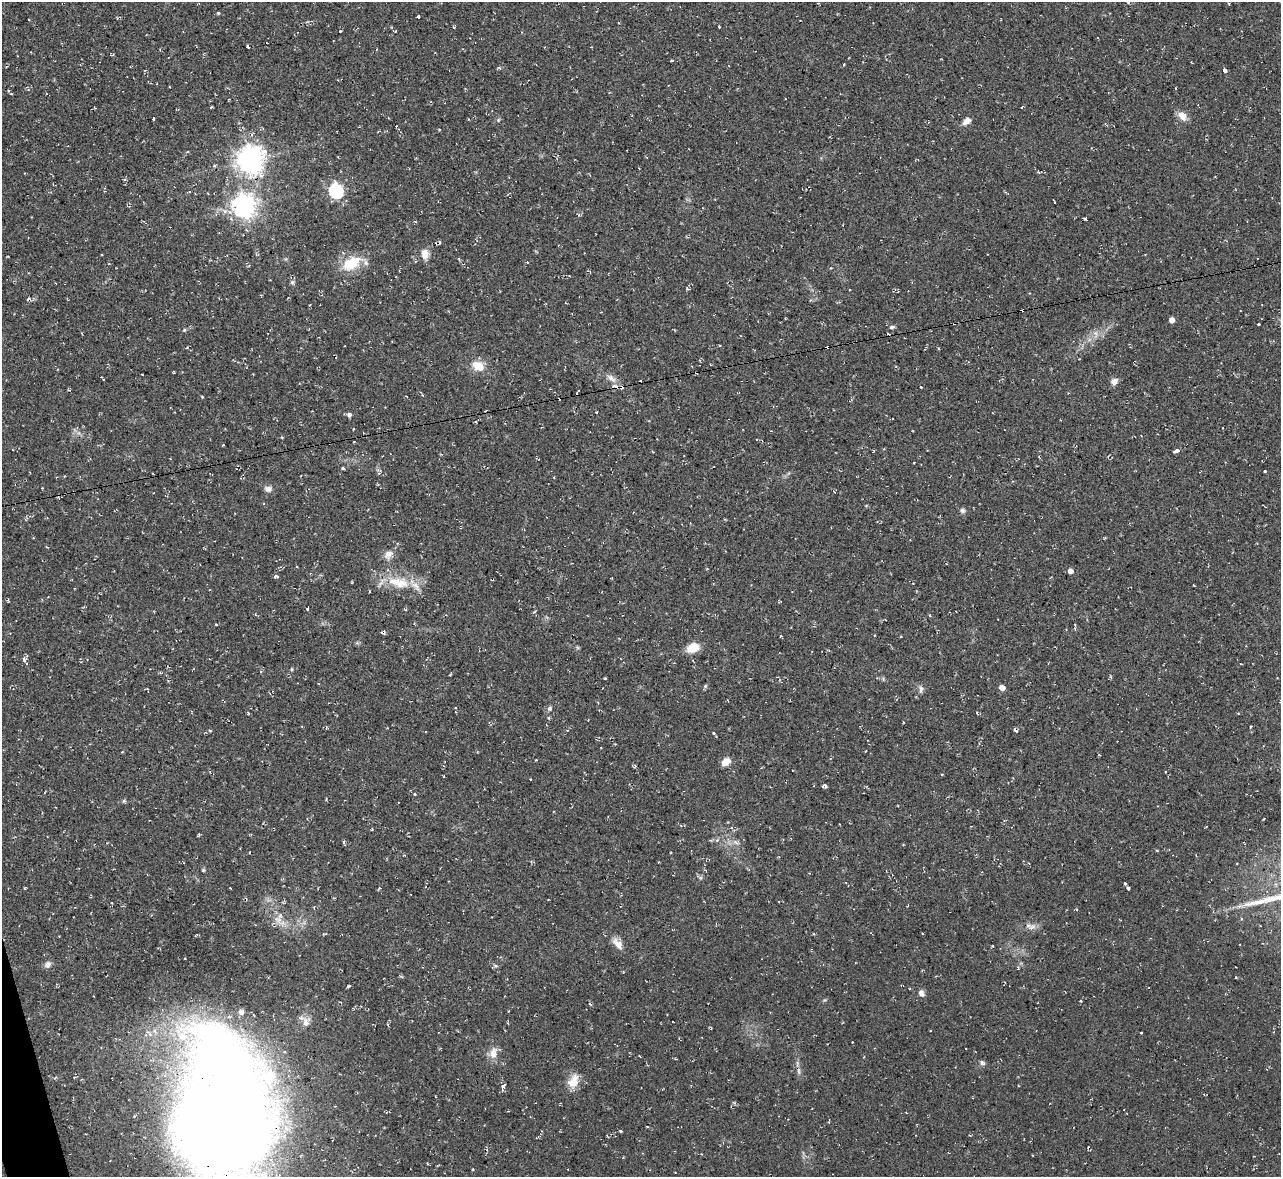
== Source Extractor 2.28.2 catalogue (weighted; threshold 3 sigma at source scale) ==
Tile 7 of 4 x 4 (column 3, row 2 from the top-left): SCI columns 2559-3837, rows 2490-3664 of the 5116 x 5098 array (HDU 1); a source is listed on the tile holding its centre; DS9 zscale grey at full resolution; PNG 1283 x 1179 px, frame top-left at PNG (2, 2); no overlay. Shown black and unused: <1% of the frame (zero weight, under 2 of 3 exposures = <1% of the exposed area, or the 3 px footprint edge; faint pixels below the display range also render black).
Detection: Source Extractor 2.28.2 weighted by HDU 2 'WHT'; one run over the whole footprint, this tile lists its part. Background 0.0913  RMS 0.01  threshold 0.0458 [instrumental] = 3 sigma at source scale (4.5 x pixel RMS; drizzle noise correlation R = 1.50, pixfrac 1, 0.05/0.05 arcsec/px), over >= 5 px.
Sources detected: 139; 13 cosmic-ray / hot-pixel residue — not listed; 5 inside a brighter listed object's ellipse — not listed separately; the other 121 listed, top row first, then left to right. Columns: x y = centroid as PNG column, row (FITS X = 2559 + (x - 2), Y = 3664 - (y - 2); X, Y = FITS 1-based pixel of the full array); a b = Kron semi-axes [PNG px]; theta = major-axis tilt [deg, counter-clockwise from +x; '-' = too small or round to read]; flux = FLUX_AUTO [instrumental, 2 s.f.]
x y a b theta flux
218 13 3 3 - 1.5
418 17 3 3 - 2.7
719 26 3 2 - 1
454 27 4 3 - 0.87
340 31 3 2 - 1.8
248 47 3 3 - 12
672 60 3 3 - 1.1
844 64 3 3 - 0.84
6 66 4 2 - 1
499 68 6 4 -3 1.3
1225 71 4 3 - 9.1
211 107 3 2 - 0.95
1022 107 4 2 - 0.73
1182 116 12 8 -45 9.5
153 118 3 3 - 4.2
498 120 6 4 48 1.3
967 121 9 6 39 6.9
396 126 3 2 - 0.75
439 130 3 3 - 0.96
264 151 7 5 -34 14
187 152 4 2 - 0.91
250 160 9 8 - 1200
336 191 7 6 - 180
208 193 3 2 - 0.66
1054 202 4 2 - 0.83
244 206 8 8 - 820
579 215 5 4 - 1.4
1085 219 4 2 - 1.6
440 242 5 4 - 1.9
425 254 12 8 -85 8.8
1145 254 3 2 - 0.59
459 259 5 3 - 0.95
527 262 4 3 - 0.67
351 263 24 14 30 32
292 282 7 6 - 2.1
28 299 4 3 - 2.9
1172 320 5 5 - 4.9
1258 324 3 3 - 2.2
892 327 7 5 10 2.3
184 330 5 4 - 1.1
1095 334 11 5 -75 4
478 366 16 12 -28 15
142 374 3 2 - 0.56
253 374 2 2 - 0.58
102 378 6 2 -49 1.4
611 378 16 7 -39 6.5
1114 382 8 7 - 5.6
921 387 3 2 - 0.9
577 392 5 2 - 1.8
202 397 3 3 - 0.95
596 412 3 2 - 0.66
349 415 5 5 - 3.2
353 429 3 2 - 0.65
1176 451 5 3 - 6.6
914 463 3 2 - 0.9
343 468 4 3 - 1.4
1265 471 3 3 - 1.4
268 489 10 7 -12 4.4
963 510 7 6 - 2.6
388 554 15 10 60 7.6
1070 571 4 4 - 6
276 576 5 3 - 2.2
400 584 24 16 20 25
792 592 2 2 - 0.54
8 600 6 3 76 1
307 609 3 3 - 1.7
930 616 4 3 - 1.6
383 632 5 3 - 3
693 648 11 8 21 19
24 659 7 6 - 2.5
292 669 5 3 - 1
605 678 3 3 - 2.2
883 679 5 5 - 1.4
705 686 5 5 - 1.5
1002 688 5 4 - 8
921 689 11 5 86 3.1
550 708 7 6 - 2.4
1250 727 3 2 - 0.98
1015 730 4 3 - 3.1
210 731 5 3 - 0.89
713 733 3 3 - 1.1
122 752 4 3 - 0.79
536 760 3 3 - 0.65
726 762 10 7 34 9.4
942 775 3 3 - 1.1
825 786 4 3 - 2.6
414 794 4 4 - 1.1
124 801 6 4 45 1.5
198 835 7 2 45 1
344 841 4 3 - 1.7
735 842 7 5 -45 2.9
203 870 3 3 - 1.6
1125 884 3 2 - 1.2
24 888 4 3 - 0.92
230 888 2 2 - 0.57
1128 888 4 3 - 2.1
314 908 4 2 - 0.89
1241 919 5 4 - 1.3
278 920 13 10 -38 9.7
1032 927 11 7 32 5
922 933 3 2 - 0.63
617 943 18 9 -51 9.3
48 964 9 8 - 4.2
495 966 8 4 -9 1.7
1018 968 6 4 -81 1.3
1236 977 3 2 - 0.78
348 986 5 3 - 1.2
921 993 10 8 -65 4
306 1022 15 12 86 8.4
930 1030 2 2 - 0.92
1141 1033 3 2 - 0.84
493 1053 17 10 77 9.5
982 1063 7 6 - 2.5
799 1071 10 4 -90 3.1
573 1081 20 13 66 14
503 1086 7 5 78 4.7
734 1103 6 4 -45 1.3
560 1104 5 2 - 0.77
222 1109 117 72 -87 2500
621 1131 3 3 - 4.2
473 1169 3 3 - 0.88
Overlapping masked pixels (flux is a lower limit): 2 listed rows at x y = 383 632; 1015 730
Isophote crosses this tile's border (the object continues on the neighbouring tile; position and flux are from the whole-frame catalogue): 1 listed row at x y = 222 1109